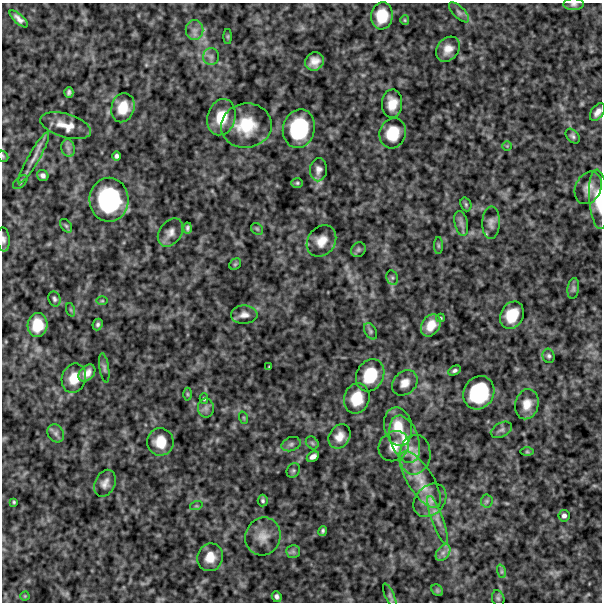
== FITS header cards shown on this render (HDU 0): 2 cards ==
NAXIS1  =                  600
NAXIS2  =                  600

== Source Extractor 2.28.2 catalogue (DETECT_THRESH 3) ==
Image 600 x 600 px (HDU 0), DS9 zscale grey, 1 PNG px = 1 image px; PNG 604 x 604 px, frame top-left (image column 1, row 600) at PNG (2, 3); each listed source drawn as its Kron ellipse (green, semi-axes under 4 px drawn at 4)
Background 522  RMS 120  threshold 358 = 3 sigma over >= 5 px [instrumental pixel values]
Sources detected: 104; all 104 listed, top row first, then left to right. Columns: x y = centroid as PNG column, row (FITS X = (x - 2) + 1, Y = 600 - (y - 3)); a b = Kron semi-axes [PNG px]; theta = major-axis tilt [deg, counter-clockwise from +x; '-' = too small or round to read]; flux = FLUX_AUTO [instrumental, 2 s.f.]
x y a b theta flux
574 4 10 6 -1 21000
459 12 13 5 -44 32000
382 16 13 11 83 190000
19 19 11 4 -42 42000
405 20 5 4 - 8700
195 30 10 9 - 47000
228 37 7 4 -90 10000
448 49 14 10 51 83000
211 57 8 8 - 31000
315 61 9 8 - 71000
69 92 5 4 - 20000
392 104 14 10 87 110000
123 108 15 11 75 150000
597 112 10 6 54 47000
221 117 18 14 74 200000
66 126 26 12 -16 130000
246 126 25 22 8 290000
299 129 19 16 76 580000
393 133 15 13 73 210000
573 136 8 5 -49 22000
507 146 4 4 - 8500
68 148 9 6 -77 32000
3 156 6 5 - 11000
117 156 4 4 - 20000
34 158 29 5 60 72000
318 170 11 8 87 43000
43 175 6 5 - 29000
20 182 9 5 42 15000
297 183 6 5 - 12000
588 188 17 12 65 80000
599 199 30 9 -86 220000
109 200 22 19 89 890000
466 204 7 5 -70 14000
461 223 12 6 -77 35000
491 223 16 8 88 48000
66 226 8 5 -53 15000
187 228 5 3 - 17000
257 229 6 5 - 14000
170 232 15 11 54 61000
3 239 12 6 -85 31000
321 241 17 13 54 110000
438 246 8 4 -90 13000
358 250 8 7 - 18000
235 264 6 5 - 11000
392 278 7 5 -69 19000
573 288 10 5 82 22000
54 299 8 6 -72 20000
102 301 6 4 0 9200
71 310 7 4 -71 11000
244 315 13 9 2 51000
512 315 14 11 63 200000
441 318 4 4 - 9600
98 324 6 5 - 18000
37 325 12 10 87 160000
431 325 12 9 57 100000
370 331 9 5 -61 18000
549 356 7 6 - 19000
269 367 3 2 - 8000
104 368 15 4 -81 26000
454 371 7 4 28 19000
87 373 10 7 43 60000
370 375 17 13 63 270000
74 378 15 12 70 130000
405 383 14 11 44 73000
479 393 17 15 57 550000
187 394 6 4 -89 12000
357 398 15 12 75 190000
204 399 5 4 - 11000
527 404 15 11 76 97000
206 408 9 8 - 34000
244 418 6 4 -71 9200
398 427 19 14 -78 160000
501 430 11 7 27 29000
56 433 9 8 - 32000
339 436 13 10 58 78000
405 439 24 14 -71 200000
160 442 14 13 - 150000
312 443 7 5 -46 17000
291 444 10 7 19 28000
394 446 16 14 44 110000
527 452 7 4 0 12000
415 455 20 15 84 130000
313 457 6 4 29 38000
293 471 8 6 58 16000
420 480 32 12 -58 220000
105 483 14 10 64 54000
263 500 6 5 - 15000
430 500 19 14 47 130000
487 501 6 6 - 19000
14 502 4 3 - 10000
196 506 6 4 18 10000
564 516 6 5 - 24000
438 520 25 6 -70 70000
323 531 5 3 - 16000
263 536 19 17 65 120000
293 551 7 6 - 23000
443 553 9 6 53 37000
210 557 14 12 72 120000
501 571 7 4 -72 17000
437 590 6 5 - 14000
390 595 13 4 -65 23000
25 596 4 4 - 7500
277 597 6 4 -65 25000
498 598 8 6 -74 18000
At the frame edge (FLAGS 8, measured only in part): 5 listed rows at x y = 574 4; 597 112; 3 156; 599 199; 3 239